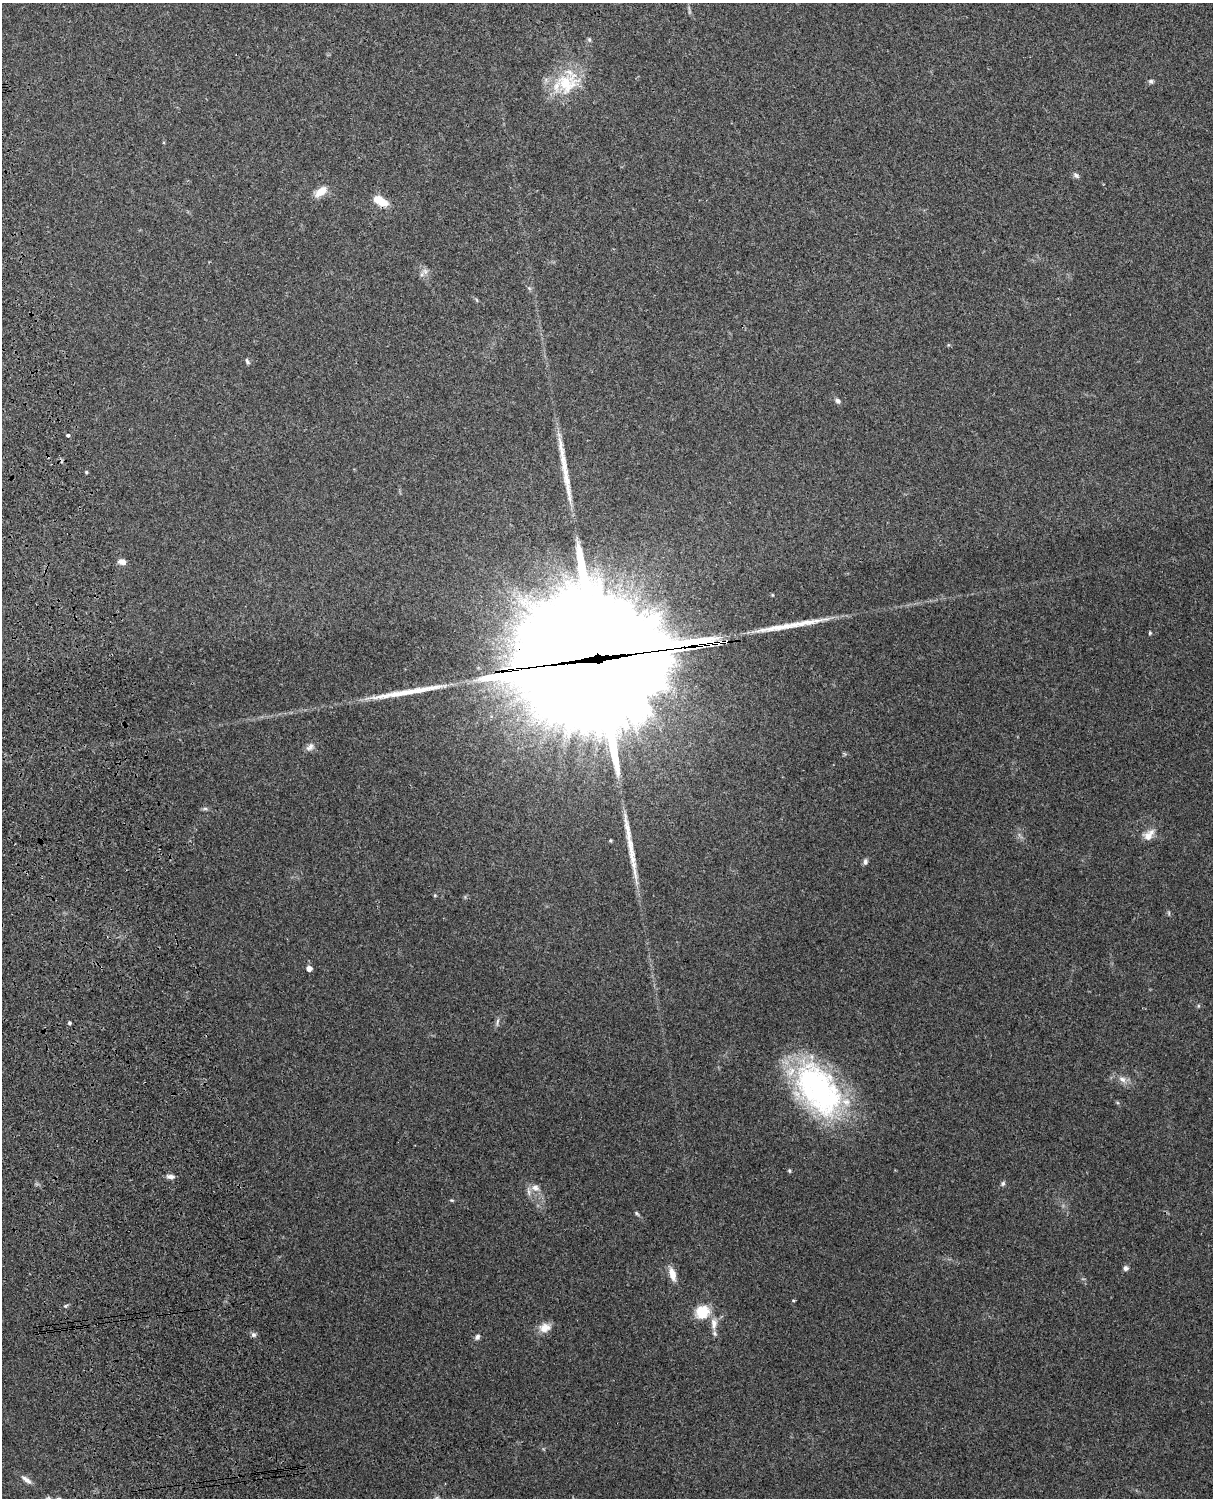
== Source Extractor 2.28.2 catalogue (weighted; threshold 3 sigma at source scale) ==
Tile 7 of 4 x 3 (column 3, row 2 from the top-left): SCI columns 2544-3754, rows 1660-3155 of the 5087 x 4928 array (HDU 1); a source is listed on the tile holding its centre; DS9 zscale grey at full resolution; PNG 1215 x 1500 px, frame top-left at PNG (2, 3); no overlay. Shown black and unused: <1% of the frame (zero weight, under 3 of 4 exposures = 6% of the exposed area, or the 3 px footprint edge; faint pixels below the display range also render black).
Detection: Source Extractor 2.28.2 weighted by HDU 2 'WHT'; one run over the whole footprint, this tile lists its part. Background 0.257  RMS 0.0089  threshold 0.0401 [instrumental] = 3 sigma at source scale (4.5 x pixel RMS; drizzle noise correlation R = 1.50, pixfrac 1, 0.05/0.05 arcsec/px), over >= 5 px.
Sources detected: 56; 2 inside a brighter object's white glare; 7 long thin detections or spike segments (spike, bleed or trail) — not listed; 2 inside a brighter listed object's ellipse — not listed separately; the other 45 listed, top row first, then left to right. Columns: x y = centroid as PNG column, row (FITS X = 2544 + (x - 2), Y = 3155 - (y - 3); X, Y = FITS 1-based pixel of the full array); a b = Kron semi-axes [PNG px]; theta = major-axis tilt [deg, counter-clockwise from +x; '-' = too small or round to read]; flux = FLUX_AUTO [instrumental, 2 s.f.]
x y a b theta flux
589 40 6 5 - 1.4
1151 81 7 6 - 2
567 83 38 29 52 45
1076 175 9 6 -25 2.5
321 191 17 9 36 10
381 201 16 8 -31 17
425 271 9 6 -69 3.6
529 288 7 4 -19 1.3
247 361 8 4 -62 1.7
837 401 7 5 -32 2.4
68 435 4 3 - 1.6
86 472 4 3 - 1.1
122 562 9 6 -14 5.4
1150 633 4 3 - 1.2
711 643 31 4 8 690
594 664 86 71 -1 30000
310 747 12 8 45 4.2
205 809 7 4 0 1.6
1148 835 17 11 45 8.8
610 841 3 3 - 1.1
865 862 9 6 79 2.5
435 895 5 4 - 1
1169 913 6 4 -72 1.2
309 968 5 4 - 6.2
1198 1006 5 3 - 0.98
497 1022 11 4 81 2.3
69 1023 4 3 - 1.4
1122 1079 11 8 -27 5.3
818 1089 72 42 -55 200
789 1171 5 4 - 1.1
170 1177 9 6 -4 3.9
1003 1183 7 6 - 2
535 1188 12 9 -25 6.5
452 1200 6 3 0 1
637 1213 7 4 -41 1.4
1125 1268 7 6 - 2.6
672 1274 16 7 -73 9
793 1300 5 3 - 0.89
65 1306 5 4 - 1.2
702 1312 19 16 36 19
714 1323 16 9 90 8.3
545 1328 16 12 12 9
253 1335 6 6 - 2.4
477 1337 7 6 - 2.7
26 1480 15 6 -35 4.7
Overlapping masked pixels (flux is a lower limit): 2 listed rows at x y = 711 643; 594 664